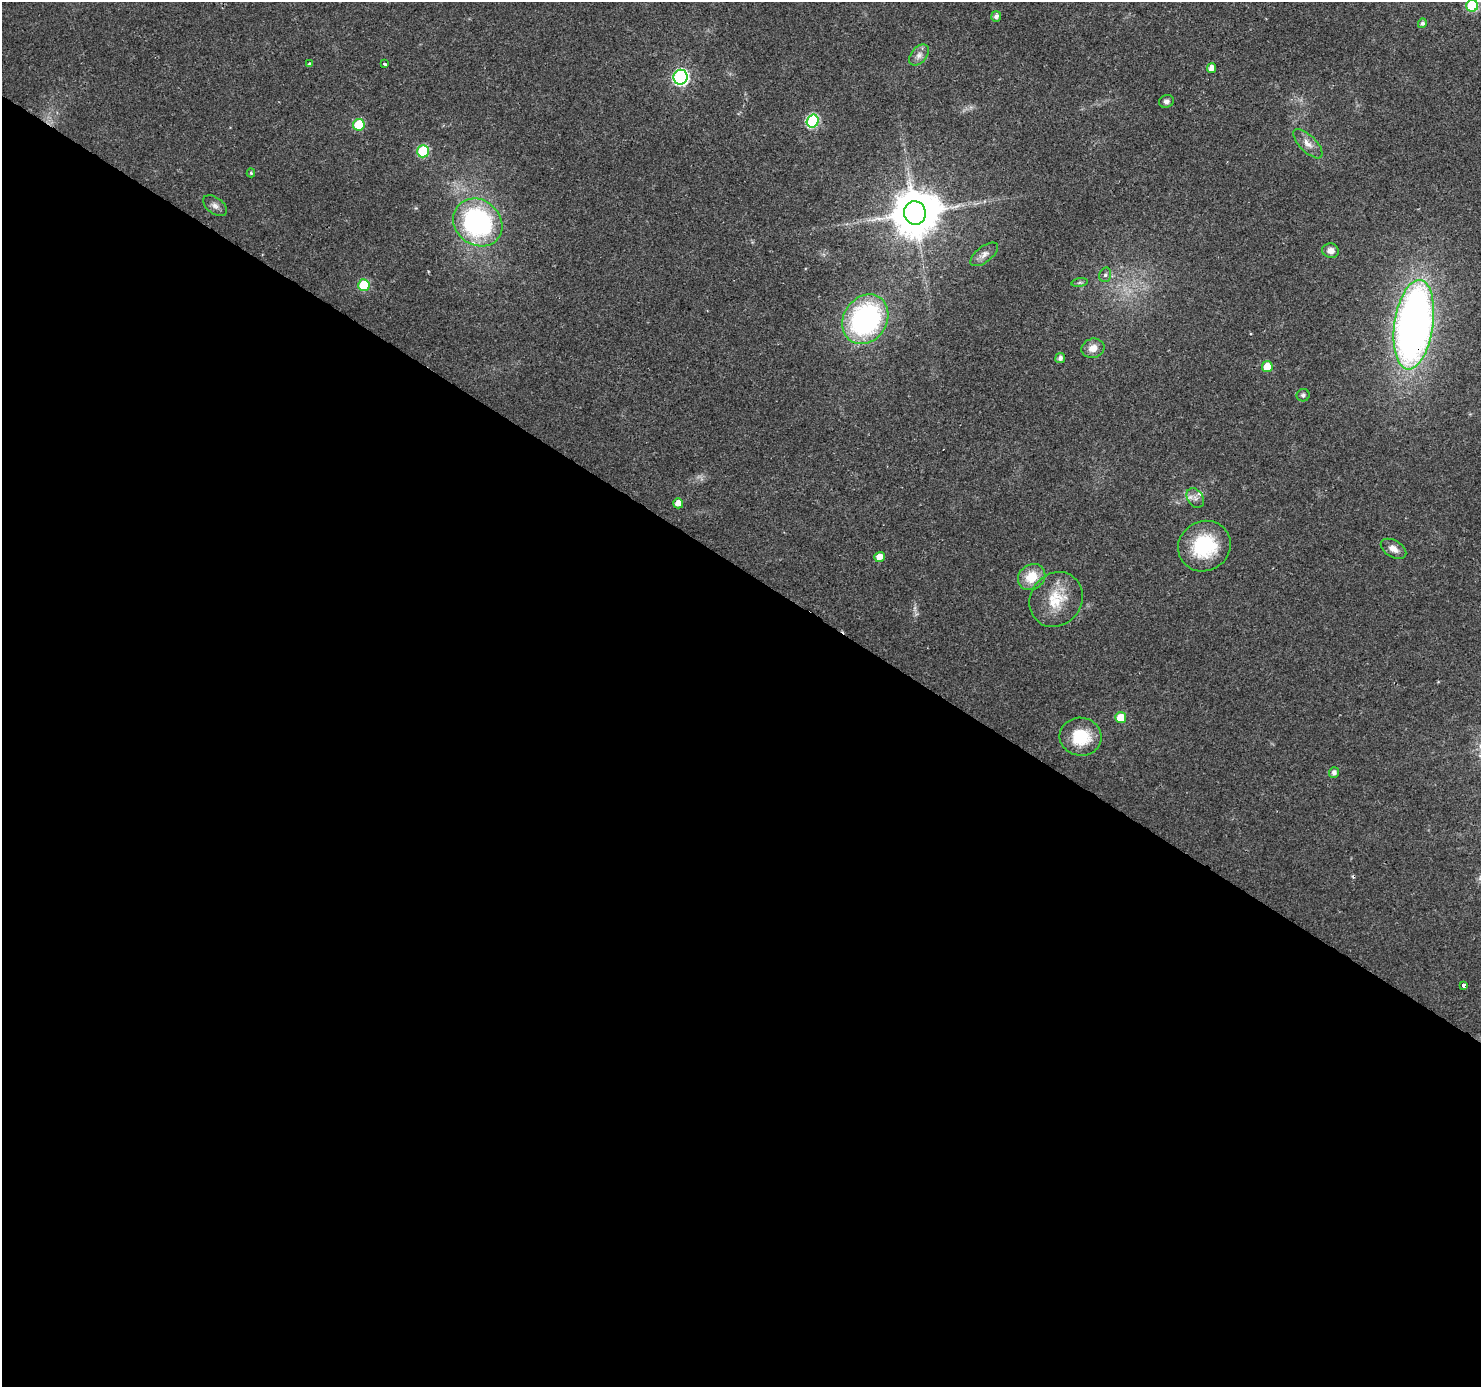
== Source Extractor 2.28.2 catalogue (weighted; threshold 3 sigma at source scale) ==
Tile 14 of 4 x 4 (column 2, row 4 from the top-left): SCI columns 1479-2957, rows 186-1570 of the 5920 x 5979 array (HDU 1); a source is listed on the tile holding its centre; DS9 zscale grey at full resolution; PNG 1483 x 1389 px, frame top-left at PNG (2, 2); each listed source drawn as its Kron ellipse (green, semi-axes under 4 px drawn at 4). Shown black and unused: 59% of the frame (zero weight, under 2 of 3 exposures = <1% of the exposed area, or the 3 px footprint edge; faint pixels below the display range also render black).
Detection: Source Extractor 2.28.2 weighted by HDU 2 'WHT'; one run over the whole footprint, this tile lists its part. Background 0.0207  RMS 0.0028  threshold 0.0126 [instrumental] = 3 sigma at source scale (4.5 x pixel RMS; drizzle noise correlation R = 1.50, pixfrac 1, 0.0396/0.0396 arcsec/px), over >= 5 px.
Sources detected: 42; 1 inside a brighter object's white glare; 1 cosmic-ray / hot-pixel residue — neither listed nor drawn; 1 inside a brighter listed object's ellipse — not listed separately; the other 39 listed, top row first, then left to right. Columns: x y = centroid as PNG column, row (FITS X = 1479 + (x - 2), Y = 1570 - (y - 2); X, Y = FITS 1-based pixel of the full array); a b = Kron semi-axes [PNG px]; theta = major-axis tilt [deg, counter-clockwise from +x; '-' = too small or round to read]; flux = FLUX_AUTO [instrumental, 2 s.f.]
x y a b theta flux
1472 6 6 6 - 22
996 16 5 5 - 1.2
1422 23 5 4 - 0.78
919 55 12 7 51 1.6
310 64 4 4 - 0.64
385 64 3 3 - 0.88
1211 68 5 4 - 2.1
680 77 7 7 - 61
1166 101 7 6 - 0.98
813 121 6 6 - 28
359 125 6 5 - 14
1308 144 19 8 -45 2.4
423 151 6 6 - 20
251 173 4 4 - 0.4
215 206 13 8 -36 1.4
915 213 12 11 - 1100
478 222 26 22 -39 55
1331 251 8 7 - 1.8
984 254 16 8 37 1.7
1105 275 7 6 - 0.75
1080 283 8 4 9 0.5
364 285 6 5 - 14
865 319 26 21 56 53
1414 325 45 19 82 200
1093 348 11 9 17 2.7
1060 358 5 5 - 1.2
1267 367 5 5 - 5.8
1303 395 6 6 - 0.75
1195 498 11 7 -57 1.4
678 503 5 5 - 2.7
1204 546 27 25 30 18
1393 549 14 8 -31 2.3
879 557 5 5 - 2.7
1032 577 14 12 38 6
1056 599 29 25 54 9.6
1121 718 5 5 - 5.6
1081 737 21 19 -7 11
1334 773 5 5 - 1.2
1464 985 4 3 - 1
Overlapping masked pixels (flux is a lower limit): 1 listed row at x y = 1414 325
Isophote crosses this tile's border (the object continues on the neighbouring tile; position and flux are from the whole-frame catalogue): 1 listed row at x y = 1472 6